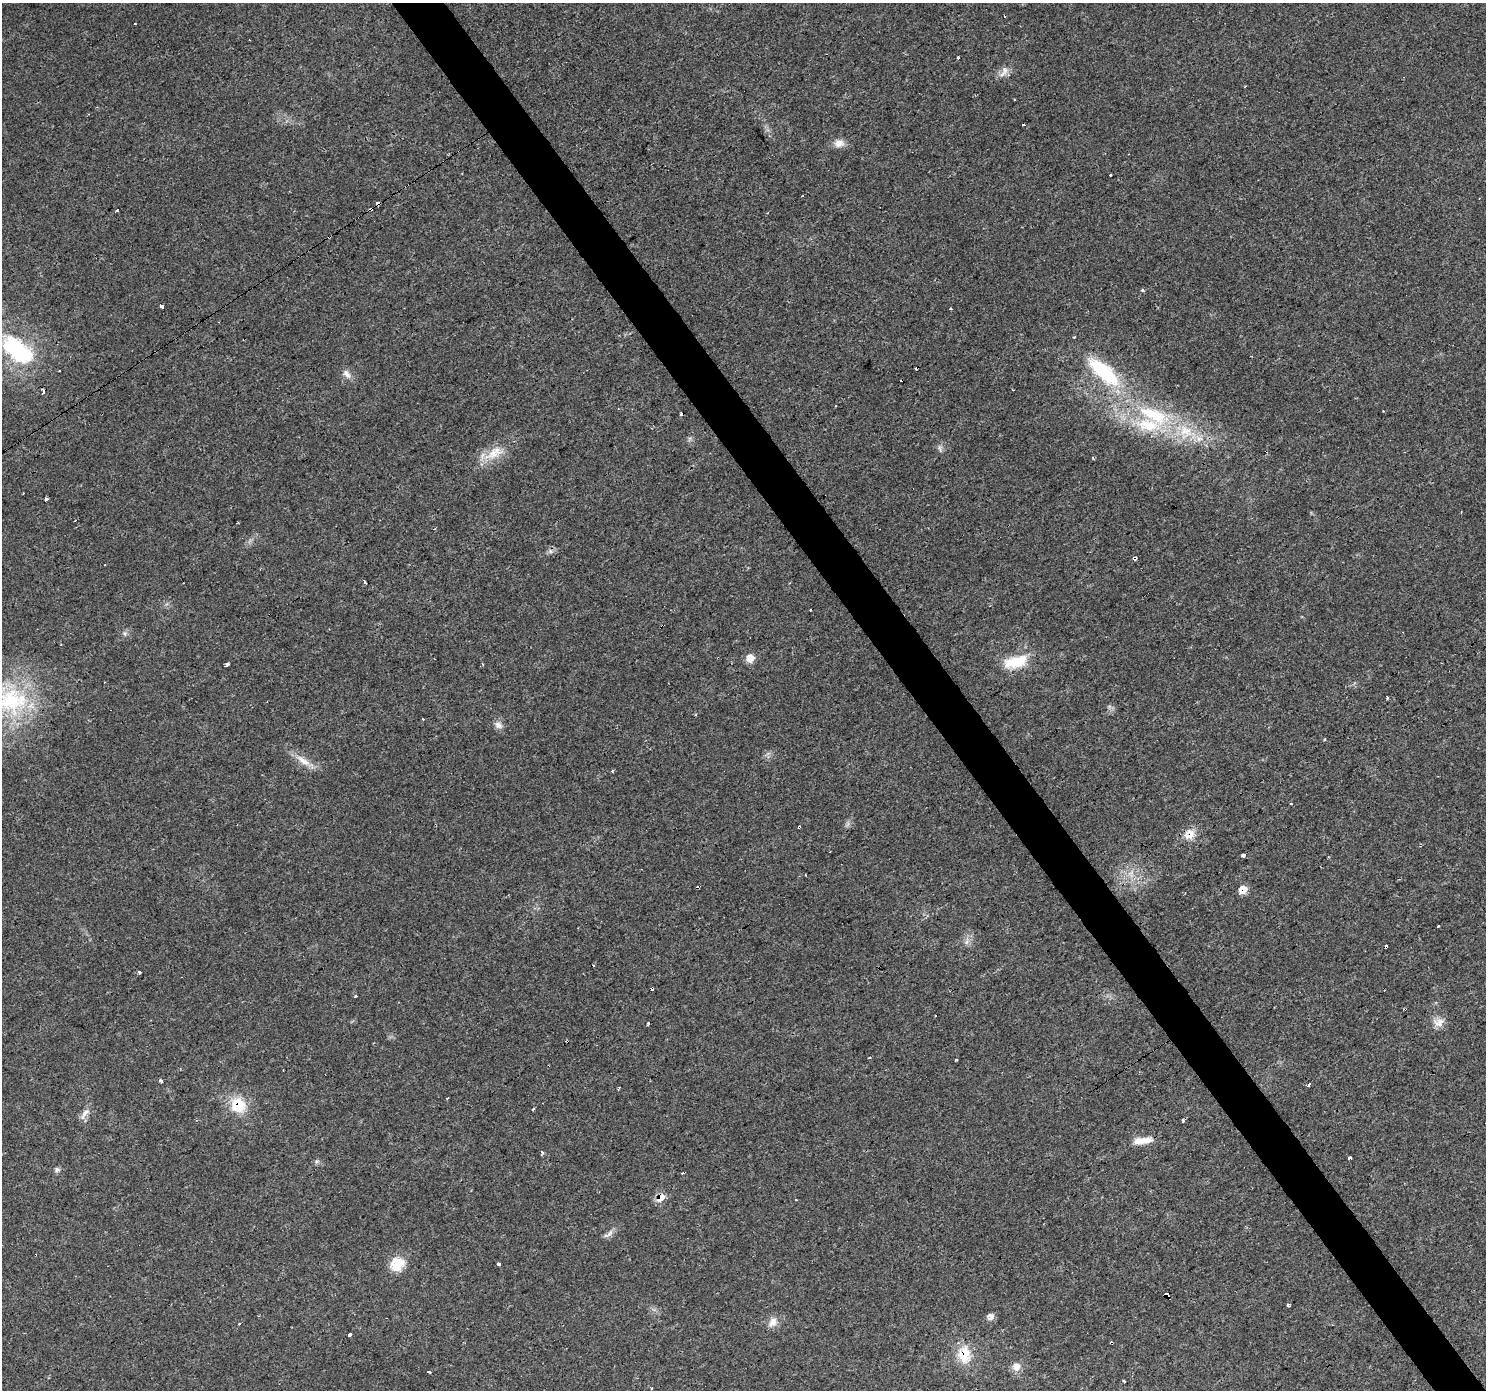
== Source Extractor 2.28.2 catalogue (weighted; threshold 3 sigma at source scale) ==
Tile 6 of 4 x 4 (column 2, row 2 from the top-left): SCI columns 1485-2968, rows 2964-4351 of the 5935 x 5862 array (HDU 1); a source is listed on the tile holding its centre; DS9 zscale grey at full resolution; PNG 1488 x 1392 px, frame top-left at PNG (2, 3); no overlay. Shown black and unused: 4% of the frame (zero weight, under 3 of 4 exposures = <1% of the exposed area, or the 3 px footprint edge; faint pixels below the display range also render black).
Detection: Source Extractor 2.28.2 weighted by HDU 2 'WHT'; one run over the whole footprint, this tile lists its part. Background 0.0161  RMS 0.003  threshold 0.0136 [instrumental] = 3 sigma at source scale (4.5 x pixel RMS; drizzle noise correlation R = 1.50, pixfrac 1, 0.0396/0.0396 arcsec/px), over >= 5 px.
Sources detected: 100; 23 cosmic-ray / hot-pixel residue — not listed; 3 inside a brighter listed object's ellipse — not listed separately; the other 74 listed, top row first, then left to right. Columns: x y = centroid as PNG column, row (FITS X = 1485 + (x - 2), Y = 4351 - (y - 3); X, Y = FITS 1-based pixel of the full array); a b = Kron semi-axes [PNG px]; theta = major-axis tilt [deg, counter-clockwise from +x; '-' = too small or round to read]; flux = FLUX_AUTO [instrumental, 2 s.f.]
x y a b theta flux
135 24 2 2 - 0.29
958 58 3 2 - 0.34
1005 70 12 6 -71 1.4
839 143 14 9 10 2.2
1110 175 3 3 - 0.35
378 203 4 4 - 0.99
371 209 4 3 - 3.2
117 210 3 3 - 0.45
1142 290 3 3 - 1.2
162 306 4 3 - 3.2
950 308 3 3 - 0.61
17 350 48 24 -39 26
1104 372 44 16 -42 24
347 374 14 7 -50 1.6
43 390 3 3 - 31
1383 411 3 2 - 0.27
1153 415 51 19 -25 26
940 448 9 4 -81 0.7
494 453 30 12 33 6.3
1093 458 3 3 - 0.7
46 499 4 3 - 0.59
550 551 7 4 -71 0.59
1135 558 4 3 - 4.2
105 565 3 3 - 0.8
364 581 5 3 - 1.3
125 633 7 5 -85 0.71
750 658 6 6 - 5.1
1016 662 31 15 14 9.4
227 664 4 3 - 1.4
482 664 4 3 - 0.3
1388 698 3 3 - 2.4
10 701 44 41 -23 35
498 725 12 8 -31 1.6
1324 739 3 3 - 0.83
303 761 24 8 -35 3.6
612 771 4 3 - 0.42
1291 803 3 2 - 0.36
1189 834 15 13 33 3.5
1243 855 4 3 - 3.2
1131 873 9 5 90 1.2
1243 889 8 7 - 3.9
1438 926 3 2 - 0.79
966 942 7 5 88 0.83
140 972 3 3 - 0.83
355 996 3 3 - 0.38
1441 1021 18 8 -2 2.4
648 1023 3 3 - 0.56
869 1057 3 3 - 0.6
956 1060 3 3 - 0.85
160 1080 4 3 - 0.86
1309 1084 4 3 - 20
619 1088 4 2 - 0.31
238 1105 19 18 - 8.9
533 1109 3 2 - 0.7
85 1113 15 7 47 1.9
1183 1121 3 3 - 0.68
1139 1141 18 10 3 2.9
542 1153 3 3 - 0.8
1350 1158 4 3 - 0.8
57 1170 7 6 - 0.72
661 1197 10 7 46 3.9
609 1234 14 5 54 1.2
397 1264 17 14 34 6.8
498 1264 4 3 - 0.76
1166 1295 4 4 - 10
1288 1305 3 3 - 0.69
991 1317 9 8 - 1.3
773 1322 15 10 61 2.3
349 1335 4 3 - 2.5
964 1354 22 16 -88 7.4
1016 1366 10 9 - 2.5
429 1372 4 3 - 0.95
1124 1381 4 3 - 0.75
652 1389 3 3 - 0.63
Overlapping masked pixels (flux is a lower limit): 9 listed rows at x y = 378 203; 371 209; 1135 558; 1189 834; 1243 889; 238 1105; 661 1197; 1166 1295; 964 1354
Isophote crosses this tile's border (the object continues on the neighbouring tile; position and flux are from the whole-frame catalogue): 1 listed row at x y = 10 701